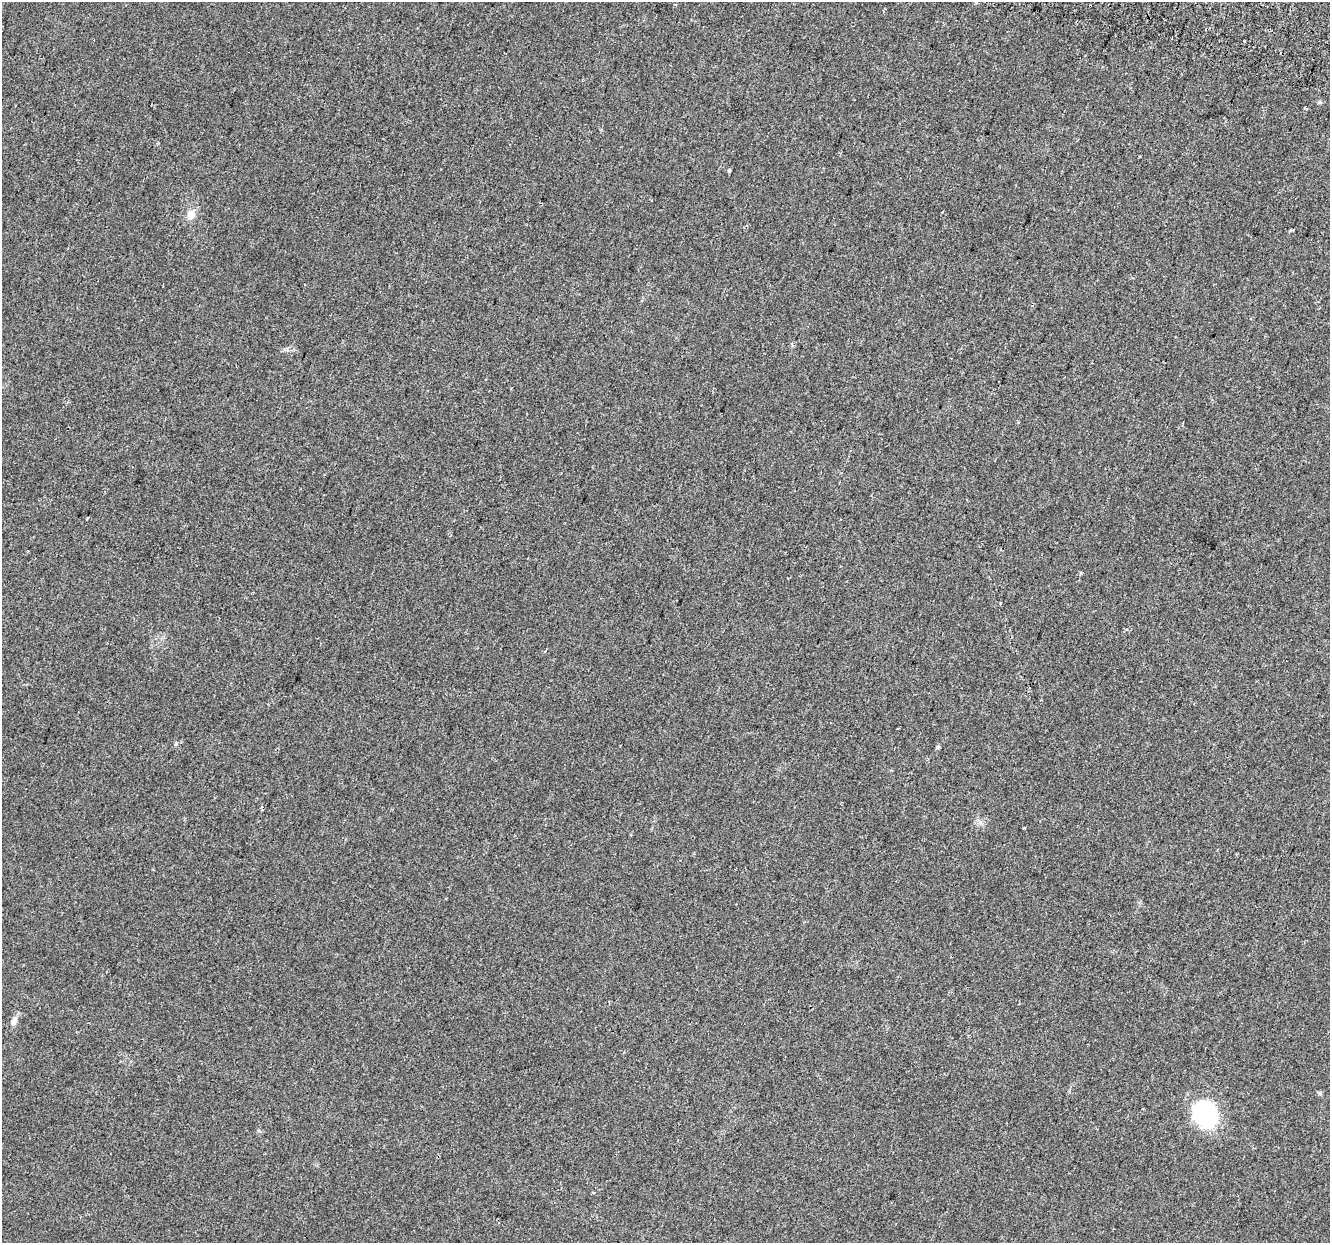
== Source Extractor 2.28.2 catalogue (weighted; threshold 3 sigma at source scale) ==
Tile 10 of 4 x 4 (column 2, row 3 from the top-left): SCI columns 1390-2717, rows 1587-2827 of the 5427 x 5594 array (HDU 1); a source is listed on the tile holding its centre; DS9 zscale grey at full resolution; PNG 1332 x 1245 px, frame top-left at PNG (2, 2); no overlay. Shown black and unused: <1% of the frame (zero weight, under 2 of 3 exposures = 4% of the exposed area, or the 3 px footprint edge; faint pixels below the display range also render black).
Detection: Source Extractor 2.28.2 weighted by HDU 2 'WHT'; one run over the whole footprint, this tile lists its part. Background 0.0371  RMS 0.0054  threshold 0.0245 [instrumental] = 3 sigma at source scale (4.5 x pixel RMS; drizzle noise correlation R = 1.50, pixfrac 1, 0.0396/0.0396 arcsec/px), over >= 5 px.
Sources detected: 14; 1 cosmic-ray / hot-pixel residue — not listed; the other 13 listed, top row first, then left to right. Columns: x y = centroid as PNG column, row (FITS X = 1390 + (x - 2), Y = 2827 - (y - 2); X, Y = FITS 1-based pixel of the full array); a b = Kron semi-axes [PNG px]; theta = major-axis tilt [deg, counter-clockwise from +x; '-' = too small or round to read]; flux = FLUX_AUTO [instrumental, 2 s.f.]
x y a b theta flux
976 2 3 2 - 0.87
1244 41 3 3 - 2.4
1306 108 4 3 - 0.8
729 171 4 3 - 0.81
191 215 12 9 76 5.1
1291 230 5 3 - 0.54
87 518 3 2 - 0.7
176 744 5 5 - 0.67
938 747 6 4 40 0.86
14 1021 13 7 64 3.1
1320 1093 6 5 - 0.82
1206 1114 27 22 -57 55
593 1193 4 3 - 0.51
Isophote crosses this tile's border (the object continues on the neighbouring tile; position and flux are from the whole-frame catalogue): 1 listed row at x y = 976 2
Unlisted compact peaks at least as high as the median listed source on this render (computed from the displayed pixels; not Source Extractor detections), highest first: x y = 1320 102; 1081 573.